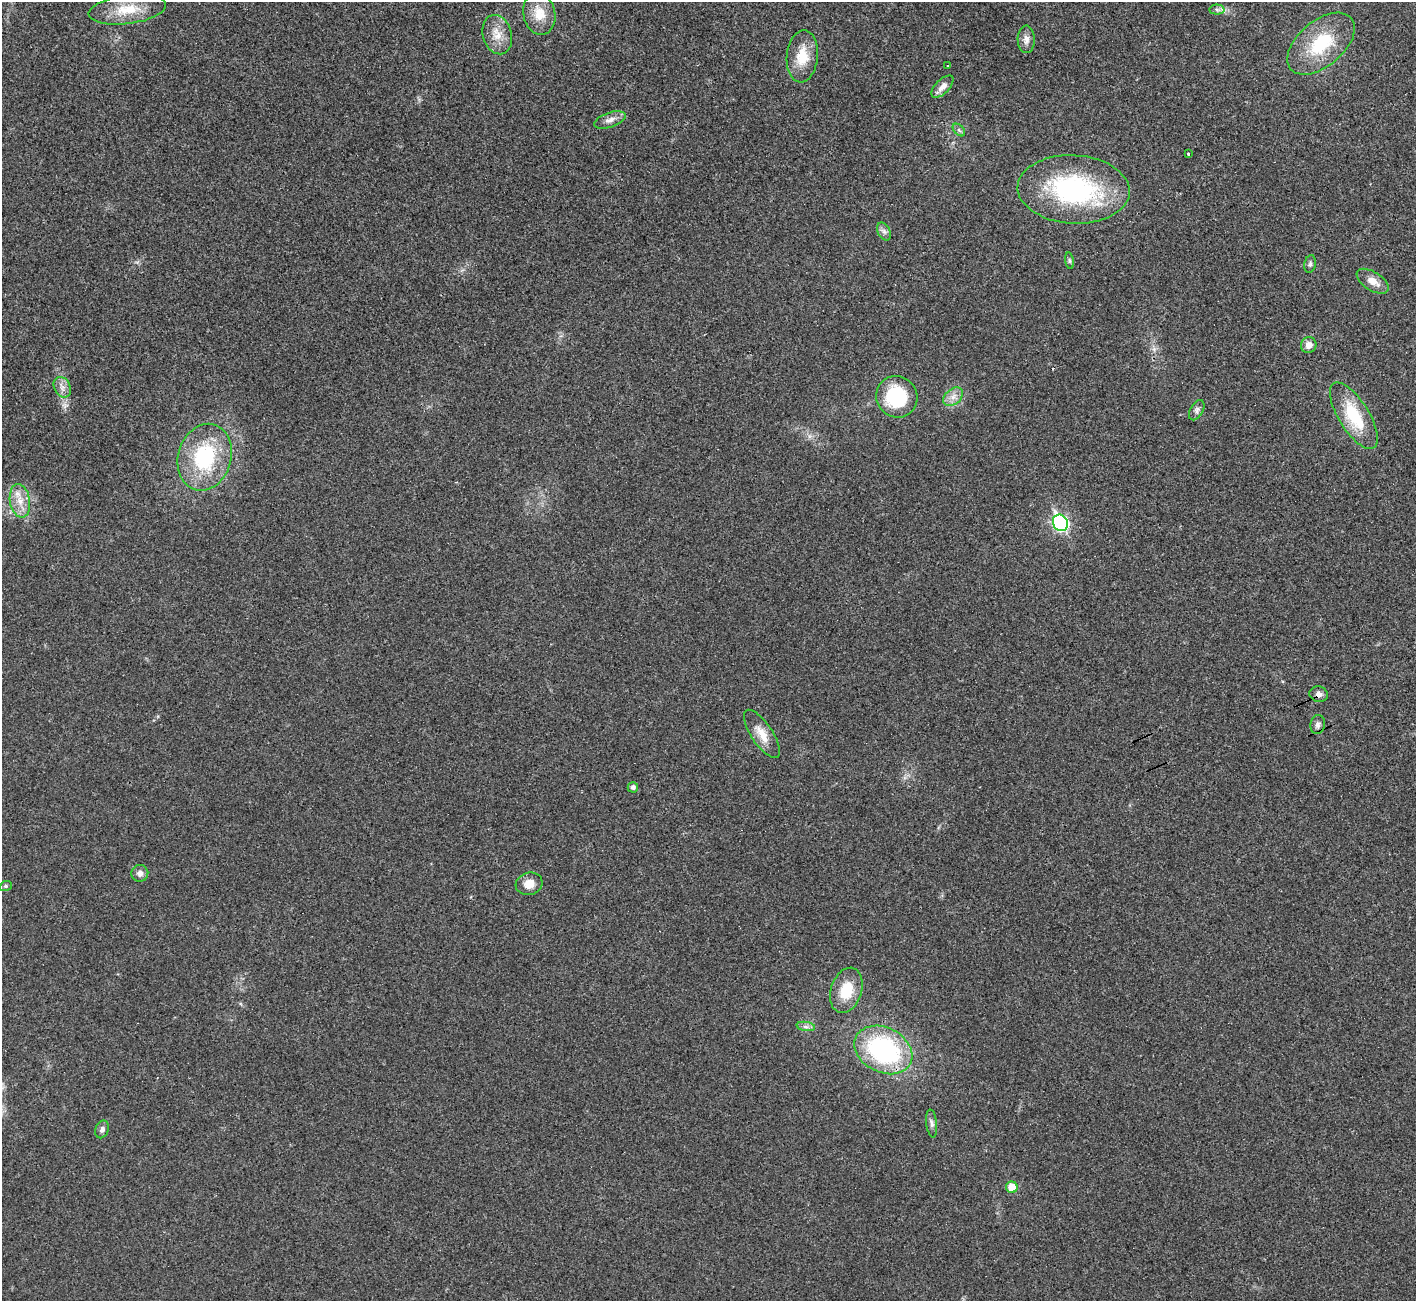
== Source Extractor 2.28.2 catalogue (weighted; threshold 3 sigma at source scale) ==
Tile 10 of 4 x 4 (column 2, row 3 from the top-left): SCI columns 1455-2868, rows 1493-2791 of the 5742 x 5715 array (HDU 1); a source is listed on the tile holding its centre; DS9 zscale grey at full resolution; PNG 1418 x 1303 px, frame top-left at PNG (2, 2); each listed source drawn as its Kron ellipse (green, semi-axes under 4 px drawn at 4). Shown black and unused: <1% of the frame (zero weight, under 3 of 4 exposures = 2% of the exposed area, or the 3 px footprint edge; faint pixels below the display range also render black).
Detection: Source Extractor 2.28.2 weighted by HDU 2 'WHT'; one run over the whole footprint, this tile lists its part. Background 0.0213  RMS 0.0044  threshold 0.0197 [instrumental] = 3 sigma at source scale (4.5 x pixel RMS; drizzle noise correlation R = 1.50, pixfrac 1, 0.05/0.05 arcsec/px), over >= 5 px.
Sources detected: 40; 1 cosmic-ray / hot-pixel residue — neither listed nor drawn; the other 39 listed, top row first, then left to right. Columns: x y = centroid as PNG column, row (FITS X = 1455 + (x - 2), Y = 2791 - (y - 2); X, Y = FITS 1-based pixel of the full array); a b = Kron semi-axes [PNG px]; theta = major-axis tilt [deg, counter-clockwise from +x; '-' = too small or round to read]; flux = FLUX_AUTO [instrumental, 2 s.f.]
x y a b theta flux
127 9 39 14 8 13
1217 10 7 5 -1 1.2
539 14 21 16 -78 8.9
497 35 20 14 -74 7
1026 39 14 8 -89 2.7
1321 44 39 23 40 25
802 56 26 15 85 11
948 66 4 2 - 0.33
942 87 14 7 45 3.2
610 120 16 7 19 2.9
959 130 7 4 -46 0.95
1188 154 4 3 - 0.87
1074 189 56 34 -3 70
884 231 9 6 -63 1.6
1069 261 8 4 -82 0.75
1310 264 9 5 80 1.1
1373 281 18 9 -32 4.5
1309 345 8 7 - 3.2
62 387 11 8 -64 2.5
897 397 21 20 - 31
953 397 11 7 40 3
1197 410 11 6 60 1.6
1354 416 38 15 -58 21
205 457 34 26 74 37
20 501 17 10 -79 6
1060 523 8 7 - 93
1319 694 9 7 -12 2.1
1318 724 9 7 80 1.8
762 734 28 10 -56 6.7
633 787 5 5 - 1.4
140 873 8 8 - 2.1
529 884 13 11 16 5
6 886 6 5 - 0.75
846 990 23 15 72 13
806 1026 9 4 -9 1.3
883 1050 30 22 -27 64
932 1123 14 5 -83 1.7
102 1129 9 6 68 1.6
1012 1187 6 5 - 8.5
Overlapping masked pixels (flux is a lower limit): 1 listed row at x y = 1319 694